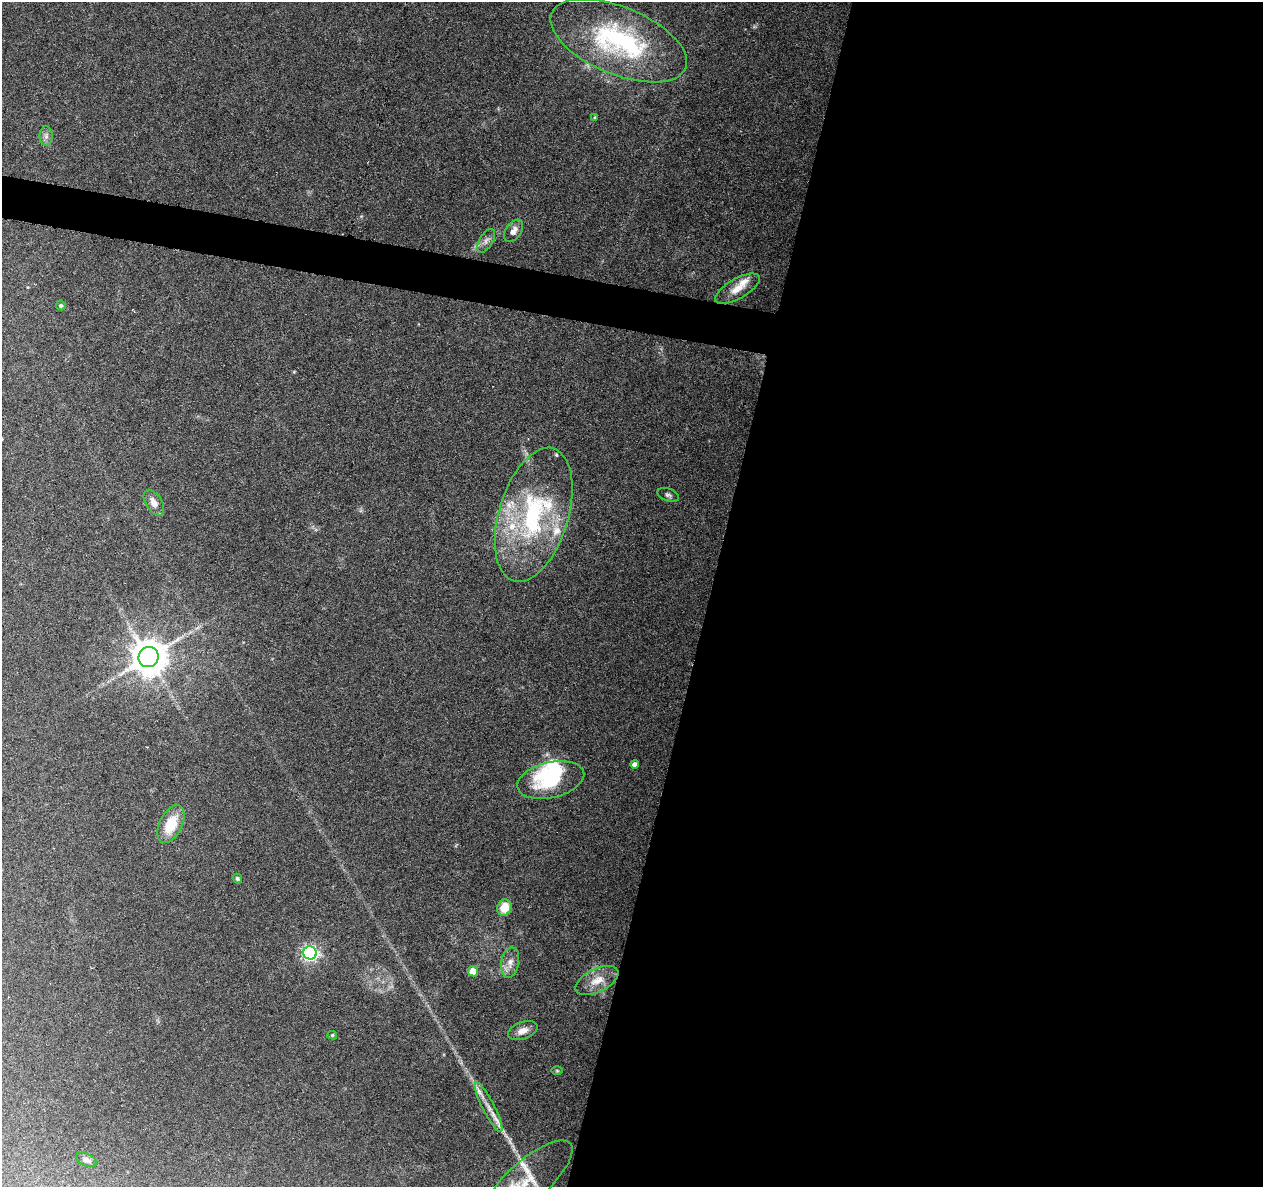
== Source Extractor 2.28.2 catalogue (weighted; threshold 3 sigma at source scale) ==
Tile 12 of 4 x 4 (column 4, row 3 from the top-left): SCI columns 3785-5045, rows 1410-2594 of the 5053 x 5249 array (HDU 1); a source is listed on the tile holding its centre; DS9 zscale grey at full resolution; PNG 1265 x 1189 px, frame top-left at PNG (2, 2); each listed source drawn as its Kron ellipse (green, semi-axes under 4 px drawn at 4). Shown black and unused: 46% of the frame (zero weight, under 3 of 6 exposures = <1% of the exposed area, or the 3 px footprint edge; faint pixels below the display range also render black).
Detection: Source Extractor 2.28.2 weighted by HDU 2 'WHT'; one run over the whole footprint, this tile lists its part. Background 0.0918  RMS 0.0031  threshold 0.0126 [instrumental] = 3 sigma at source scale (4.09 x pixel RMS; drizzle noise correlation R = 1.36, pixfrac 0.8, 0.0396/0.0396 arcsec/px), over >= 5 px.
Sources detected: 34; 1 inside a brighter object's white glare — neither listed nor drawn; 7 inside a brighter listed object's ellipse — not listed separately; the other 26 listed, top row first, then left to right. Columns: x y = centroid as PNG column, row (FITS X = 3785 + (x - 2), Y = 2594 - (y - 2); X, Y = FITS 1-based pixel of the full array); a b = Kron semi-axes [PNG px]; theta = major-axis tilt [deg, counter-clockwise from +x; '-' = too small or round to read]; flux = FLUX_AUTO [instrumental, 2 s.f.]
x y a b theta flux
619 41 72 33 -22 48
595 117 3 3 - 0.36
46 136 10 6 -90 1.1
514 231 12 7 54 2
486 241 13 6 59 1.5
737 289 25 10 30 3.8
61 305 5 4 - 0.65
668 495 11 6 -19 0.86
154 503 14 8 -57 2.1
534 515 69 34 73 45
148 657 10 10 - 750
634 764 4 4 - 1.3
551 780 34 18 13 17
171 824 20 11 64 8.4
237 879 5 4 - 0.6
504 908 8 7 - 5.2
310 953 7 6 - 86
510 962 15 9 79 2.5
473 971 5 5 - 3.8
597 980 23 11 26 4.4
523 1031 15 8 19 2.5
332 1035 5 4 - 0.4
557 1071 6 4 -1 0.32
488 1107 27 6 -63 3.4
86 1160 11 6 -25 1.1
528 1180 56 20 41 9.2
Isophote crosses this tile's border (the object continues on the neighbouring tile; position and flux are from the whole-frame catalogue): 1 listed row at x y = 528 1180